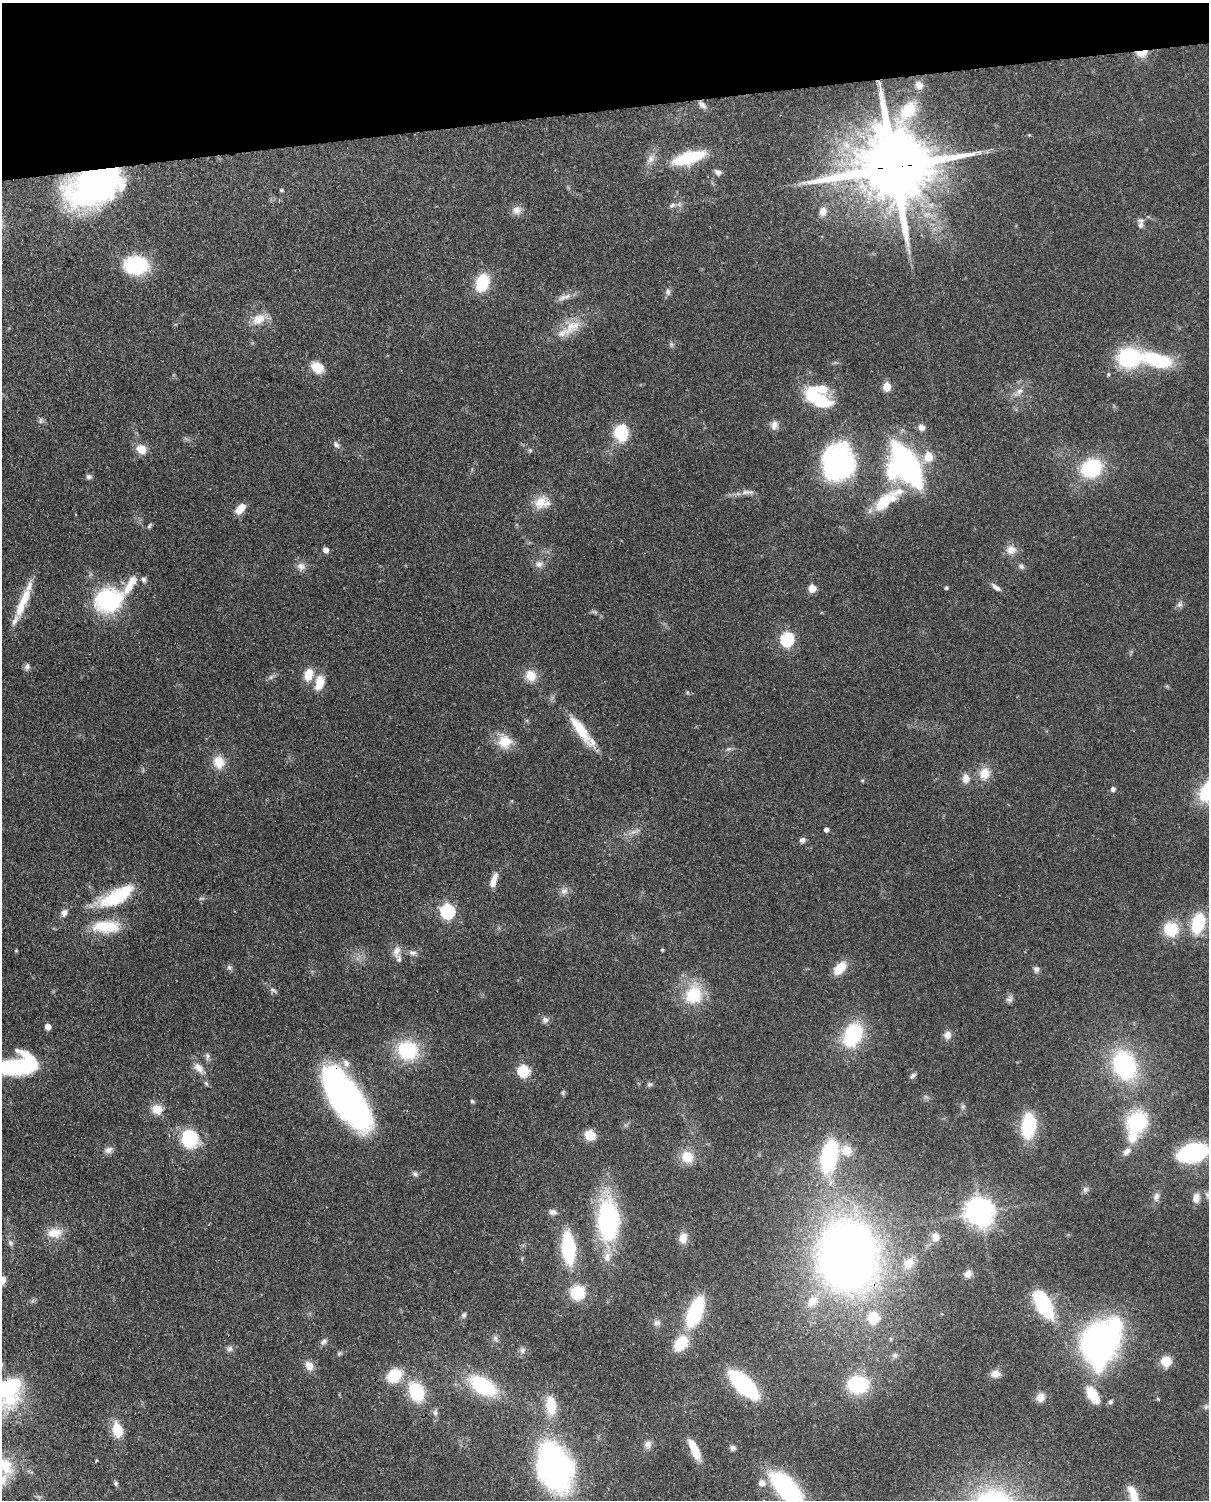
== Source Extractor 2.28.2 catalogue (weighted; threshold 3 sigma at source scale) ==
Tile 3 of 4 x 3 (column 3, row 1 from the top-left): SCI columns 2503-3709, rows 3149-4646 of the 5005 x 4911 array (HDU 1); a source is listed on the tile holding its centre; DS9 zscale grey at full resolution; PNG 1211 x 1502 px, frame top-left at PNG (2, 3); no overlay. Shown black and unused: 7% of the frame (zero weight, under 3 of 4 exposures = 7% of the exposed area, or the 3 px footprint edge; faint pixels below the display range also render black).
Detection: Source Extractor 2.28.2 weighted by HDU 2 'WHT'; one run over the whole footprint, this tile lists its part. Background 0.105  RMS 0.0041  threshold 0.0186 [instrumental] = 3 sigma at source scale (4.5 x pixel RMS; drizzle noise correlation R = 1.50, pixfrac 1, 0.05/0.05 arcsec/px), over >= 5 px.
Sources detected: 195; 2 too faint to see at this stretch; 5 inside a brighter object's white glare — not listed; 10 inside a brighter listed object's ellipse — not listed separately; the other 178 listed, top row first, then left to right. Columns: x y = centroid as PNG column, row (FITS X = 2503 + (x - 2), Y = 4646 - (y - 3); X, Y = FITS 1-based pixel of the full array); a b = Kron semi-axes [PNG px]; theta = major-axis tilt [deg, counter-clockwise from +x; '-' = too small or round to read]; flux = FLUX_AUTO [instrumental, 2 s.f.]
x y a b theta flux
1142 53 12 7 7 5.8
919 85 8 7 - 3
702 105 12 7 -44 2
908 110 27 18 50 13
1029 135 4 4 - 0.36
979 152 6 6 - 0.9
651 158 14 9 61 3.2
689 158 27 9 16 32
893 167 23 19 5 5600
718 172 9 6 -26 1.6
96 185 49 29 22 140
281 190 5 4 - 0.48
672 205 10 6 30 1.5
517 210 12 11 - 3
823 211 11 10 - 3.1
1141 221 10 7 -4 1.5
908 250 14 4 -73 1.8
136 265 22 15 1 35
482 282 18 12 73 16
668 292 9 7 -90 1.5
563 297 14 7 27 2.5
258 319 18 12 35 6.6
572 326 29 17 41 10
671 344 6 5 - 0.8
1129 358 26 21 5 33
1157 360 29 12 -15 31
317 367 14 11 -36 7.4
1108 374 5 4 - 0.57
887 387 5 5 - 14
1019 392 17 8 40 3.2
818 398 34 16 -37 26
40 421 9 5 84 1.1
774 425 12 9 81 2.5
921 427 7 7 - 2.4
621 433 17 13 -82 17
336 445 11 7 -51 1.6
141 449 11 10 - 5.3
530 450 5 5 - 0.61
928 456 6 5 - 14
838 462 34 30 87 76
907 465 31 13 -59 160
1091 468 18 15 24 32
89 476 7 6 - 1.2
747 492 21 6 0 2.7
542 502 23 16 10 7.7
884 502 29 14 49 16
240 509 13 8 47 5
150 526 8 4 50 0.68
326 550 5 5 - 2.4
1011 550 13 12 - 4
539 564 12 9 2 2.5
301 566 12 10 -26 2.7
1021 566 8 7 - 1.3
144 580 8 6 -66 1.1
131 584 31 9 60 7.2
996 587 14 6 -37 2
812 588 5 5 - 9.5
946 588 4 4 - 0.75
108 600 27 24 18 43
22 603 46 10 67 12
1180 604 9 7 65 1.4
787 639 7 6 - 63
27 667 9 7 82 1.3
308 674 16 11 72 6.3
531 676 14 12 -57 6.3
320 682 16 9 75 7.9
687 692 6 4 90 0.5
580 729 38 10 -55 14
505 742 18 17 - 8.2
729 749 9 5 18 1
219 762 16 14 -73 6.7
984 773 16 13 73 6.3
966 778 13 10 88 3.3
862 780 5 4 - 0.56
1113 789 5 5 - 1.4
826 829 4 4 - 1.9
802 840 7 6 - 1.5
494 880 19 7 74 3.8
564 891 11 8 36 2.1
117 896 44 16 29 25
447 911 7 6 - 78
64 913 10 8 59 2.1
1198 923 20 13 77 20
106 926 33 14 0 16
1171 929 12 12 - 16
662 950 3 3 - 0.61
396 951 19 10 80 3.7
412 953 11 7 -7 1.7
229 967 8 7 - 1.1
840 968 16 10 46 7.5
1036 969 8 7 - 1.4
273 990 11 5 -28 1.2
694 994 28 25 80 17
1009 999 10 8 33 1.5
545 1020 8 8 - 1.6
48 1026 5 4 - 4.3
853 1035 23 16 63 33
947 1035 10 9 - 2.6
408 1050 23 20 -29 26
207 1056 11 6 87 1.4
1124 1065 20 14 -70 70
17 1066 40 14 3 49
199 1068 17 9 -45 4
524 1071 6 6 - 39
913 1076 9 5 37 1
206 1083 8 4 -62 0.8
650 1084 8 6 28 0.95
563 1093 6 5 - 0.73
926 1097 7 4 -18 0.75
346 1098 59 23 -56 190
472 1101 6 4 -18 0.64
963 1107 7 5 60 0.85
157 1109 15 13 -18 5.2
1137 1122 22 20 43 29
1028 1126 19 10 86 35
590 1135 10 8 -26 8.7
189 1139 15 13 -77 29
108 1150 11 8 21 2.1
847 1151 17 14 -23 6.6
1127 1151 12 8 40 2.7
1193 1153 19 10 15 86
829 1156 28 13 78 54
687 1157 14 13 - 7.7
415 1174 8 6 -38 1.2
1085 1189 8 7 - 1.4
1207 1195 9 6 -78 1.4
1156 1197 11 8 85 2.2
1196 1198 12 9 84 3.5
553 1212 10 7 -11 1.9
981 1212 9 8 - 500
608 1220 49 25 -89 53
55 1233 20 13 1 6.8
935 1237 11 10 - 3.5
683 1238 12 9 81 4.3
10 1243 9 6 -41 1.3
568 1248 25 10 -85 42
849 1248 72 61 -87 310
968 1274 11 9 68 2.4
577 1293 11 11 - 19
1043 1303 21 9 -62 58
695 1312 25 11 68 42
464 1315 8 6 61 1
873 1318 16 14 -87 12
657 1323 9 7 18 1.6
495 1338 9 6 -76 1.3
891 1339 5 5 - 0.63
324 1342 10 7 54 1.4
681 1343 13 9 54 17
1100 1344 40 28 78 150
229 1349 9 8 - 1.4
522 1350 9 8 - 1.7
339 1354 7 5 18 0.78
895 1355 9 7 45 1.5
1166 1361 11 10 - 7.3
309 1366 13 10 -58 3.7
995 1374 11 8 2 3.1
394 1375 17 13 42 13
744 1384 21 9 -45 77
858 1385 18 15 -2 30
483 1386 23 13 -30 37
8 1390 39 32 68 45
416 1392 19 14 -66 22
1092 1395 19 9 -58 13
1040 1397 11 11 - 3.3
1110 1402 7 6 - 0.96
551 1405 19 10 -85 12
435 1412 9 6 85 1.5
117 1430 15 9 -77 10
648 1444 11 9 -90 2.2
733 1448 7 6 - 1.4
694 1449 24 8 -64 10
97 1461 4 3 - 0.47
4 1465 31 17 -44 12
554 1467 41 27 -70 140
116 1483 5 5 - 0.8
762 1483 7 6 - 3.7
786 1487 27 13 -49 82
1133 1494 26 10 -69 7.1
Overlapping masked pixels (flux is a lower limit): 7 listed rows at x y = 1142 53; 893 167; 96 185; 117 896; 346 1098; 849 1248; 8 1390
Isophote crosses this tile's border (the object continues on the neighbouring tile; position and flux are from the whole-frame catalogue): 7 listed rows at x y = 17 1066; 1193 1153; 1207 1195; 8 1390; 4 1465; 786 1487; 1133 1494